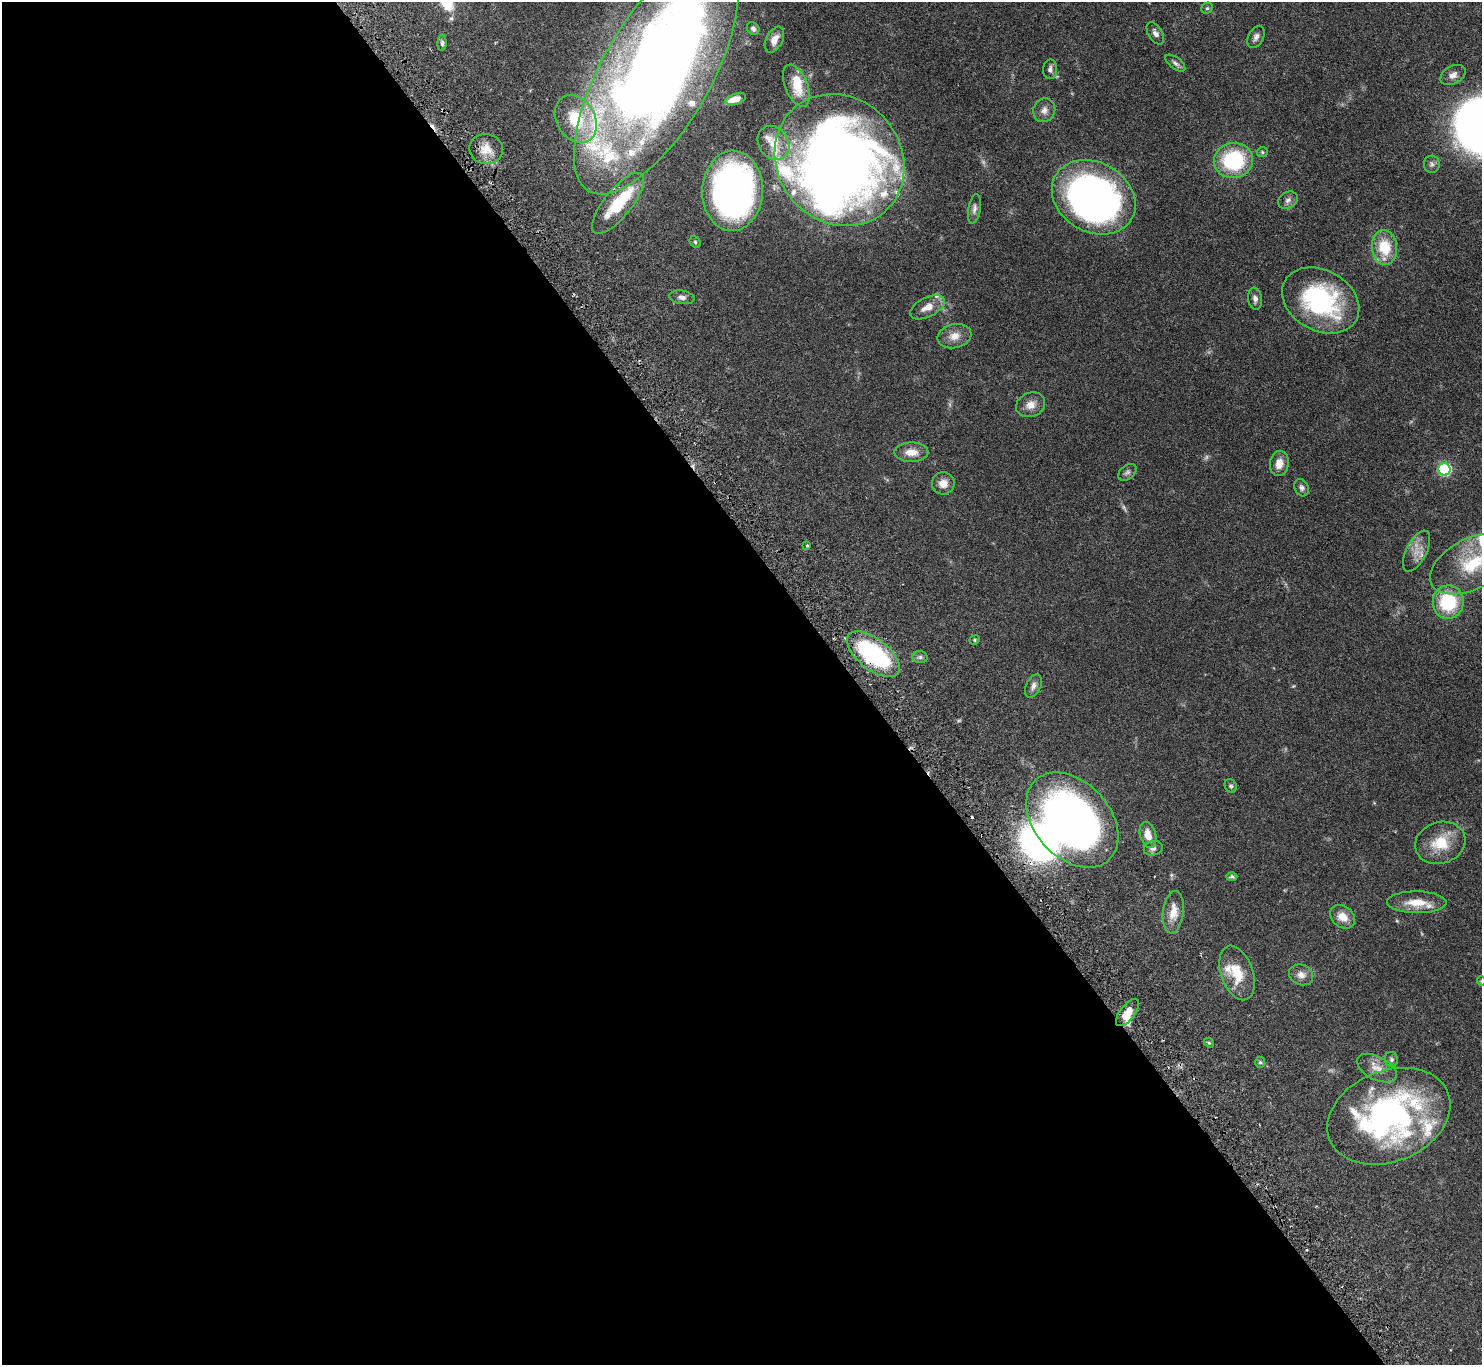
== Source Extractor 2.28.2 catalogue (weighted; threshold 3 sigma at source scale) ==
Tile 9 of 4 x 4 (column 1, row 3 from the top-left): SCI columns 50-1529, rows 1696-3058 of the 6044 x 5994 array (HDU 1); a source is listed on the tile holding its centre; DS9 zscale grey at full resolution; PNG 1484 x 1367 px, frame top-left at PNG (2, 2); each listed source drawn as its Kron ellipse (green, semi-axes under 4 px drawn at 4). Shown black and unused: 58% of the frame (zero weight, under 3 of 6 exposures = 4% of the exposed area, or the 3 px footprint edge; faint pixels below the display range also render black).
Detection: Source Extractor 2.28.2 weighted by HDU 2 'WHT'; one run over the whole footprint, this tile lists its part. Background 0.0972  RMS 0.0035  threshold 0.0143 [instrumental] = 3 sigma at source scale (4.09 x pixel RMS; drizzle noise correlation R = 1.36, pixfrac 0.8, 0.05/0.05 arcsec/px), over >= 5 px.
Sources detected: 90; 3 too faint to see at this stretch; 4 inside a brighter object's white glare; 1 cosmic-ray / hot-pixel residue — neither listed nor drawn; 17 inside a brighter listed object's ellipse — not listed separately; the other 65 listed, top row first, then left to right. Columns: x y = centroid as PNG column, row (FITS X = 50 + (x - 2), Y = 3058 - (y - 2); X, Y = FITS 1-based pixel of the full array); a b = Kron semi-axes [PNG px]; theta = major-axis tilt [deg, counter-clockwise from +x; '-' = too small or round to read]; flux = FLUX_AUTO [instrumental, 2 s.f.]
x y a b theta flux
1207 8 6 5 - 0.55
753 29 7 6 - 1
1155 33 12 7 -59 1.3
1256 37 12 7 62 1.4
774 40 14 8 62 2.7
442 43 8 4 89 0.83
1175 63 12 5 -37 1.1
1050 69 10 7 88 1.3
656 74 135 54 60 490
1453 75 13 9 28 1.9
796 86 22 11 -67 5.2
736 99 11 5 16 2.2
1044 110 12 11 - 1.9
576 119 25 19 -59 16
774 143 18 14 -55 4.4
486 149 17 15 -12 4.7
1262 152 5 4 - 0.47
839 160 69 62 -49 290
1233 160 19 17 10 26
1432 164 8 8 - 0.99
732 191 40 30 88 140
1094 197 44 35 -30 150
1288 200 10 8 31 1.4
618 203 37 13 51 13
974 209 15 6 80 1.3
695 242 6 5 - 0.51
1384 247 17 12 -85 10
682 297 13 6 -8 1.3
1255 299 11 7 -82 1.2
1321 300 41 30 -29 41
927 307 19 9 27 3.9
954 336 17 12 13 3.4
1031 405 15 12 22 3.1
911 452 17 9 0 3.8
1279 463 12 9 80 3.3
1444 469 6 6 - 39
1127 472 10 6 38 0.98
943 483 11 11 - 2.9
1301 488 9 7 -61 1
807 546 3 3 - 0.45
1416 551 22 10 64 3.7
1473 563 47 25 27 23
1448 602 17 15 88 18
975 640 5 4 - 0.4
873 654 31 15 -38 40
920 657 7 6 - 0.86
1033 686 12 7 65 1.5
1231 786 7 6 - 0.61
1072 820 54 37 -48 190
1148 835 13 8 -74 3.4
1440 843 25 20 19 9.6
1153 848 10 7 12 1.3
1232 877 5 4 - 0.57
1417 902 30 11 0 6.1
1173 912 21 10 83 4.4
1342 917 13 10 -36 3.9
1237 973 28 16 -71 8.6
1301 975 12 10 -23 2.4
1481 981 4 4 - 0.29
1127 1013 16 7 52 4.4
1209 1043 5 4 - 0.44
1391 1059 7 6 - 0.77
1260 1062 5 5 - 0.52
1377 1068 21 11 -27 3.8
1389 1116 64 45 22 97
Overlapping masked pixels (flux is a lower limit): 2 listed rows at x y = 656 74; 873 654
Isophote crosses this tile's border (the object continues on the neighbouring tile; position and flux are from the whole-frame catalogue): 3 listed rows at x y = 656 74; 1473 563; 1481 981